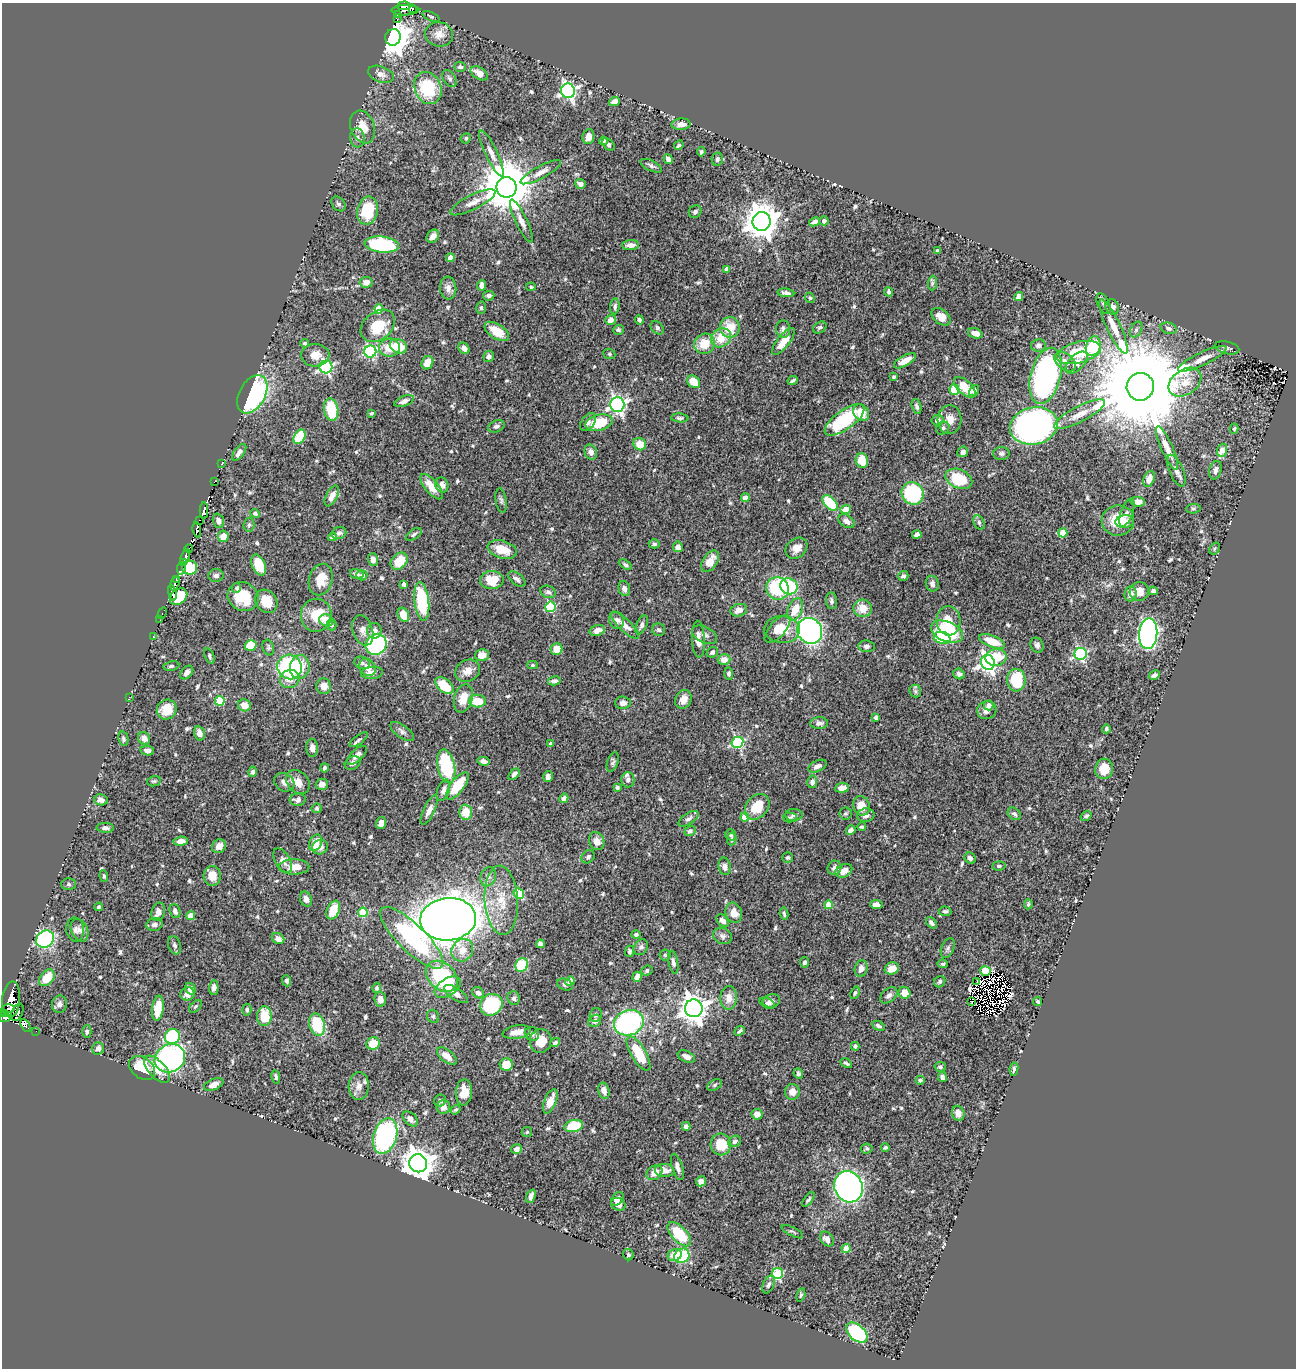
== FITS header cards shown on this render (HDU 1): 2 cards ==
NAXIS1  =                 1294
NAXIS2  =                 1366

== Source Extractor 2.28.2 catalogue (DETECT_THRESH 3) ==
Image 1294 x 1366 px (HDU 1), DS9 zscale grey, 1 PNG px = 1 image px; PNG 1298 x 1370 px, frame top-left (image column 1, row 1366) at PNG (2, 3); each listed source drawn as its Kron ellipse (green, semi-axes under 4 px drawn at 4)
Background 0.605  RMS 0.013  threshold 0.0397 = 3 sigma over >= 5 px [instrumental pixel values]
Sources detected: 661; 18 with non-positive FLUX_AUTO (blend fragments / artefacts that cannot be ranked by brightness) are neither listed nor drawn; of the other 643, the 500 brightest by FLUX_AUTO listed and drawn (143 fainter detections omitted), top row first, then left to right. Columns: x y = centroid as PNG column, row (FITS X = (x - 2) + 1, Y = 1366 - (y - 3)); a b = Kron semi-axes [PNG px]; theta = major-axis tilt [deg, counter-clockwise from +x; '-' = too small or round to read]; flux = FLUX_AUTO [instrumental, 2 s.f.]
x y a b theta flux
404 6 7 4 4 260
412 8 3 3 - 23
405 10 14 5 1 120
398 15 3 2 - 15
431 16 9 4 -23 1.5
397 19 3 2 - 9.3
439 34 14 12 -9 8.6
393 37 8 7 - 1500
460 67 6 5 - 2.4
479 73 9 5 -32 8.8
381 74 13 8 -20 5.1
450 79 9 6 -58 2.7
428 88 16 13 -67 49
568 91 7 7 - 260
614 102 5 4 - 7.2
681 124 9 5 3 6
363 127 17 12 -70 12
588 137 7 6 - 5.2
357 138 9 7 -81 4.2
466 138 5 5 - 1.9
603 141 4 4 - 1.7
608 144 7 5 -43 2.3
679 145 5 4 - 1.9
701 152 4 4 - 1.7
491 153 25 6 -64 7.4
668 159 5 4 - 3.8
717 159 6 5 - 3.1
651 166 12 5 -26 2.6
541 172 23 6 28 6.8
580 184 5 5 - 3.8
506 187 10 10 - 5300
473 202 25 7 26 8.4
338 204 8 6 -49 2.2
368 211 14 10 79 32
695 212 7 6 - 2.3
521 221 23 6 -65 7
762 221 9 9 - 1900
824 221 4 4 - 3.7
814 222 6 4 28 3
433 236 7 5 49 6.7
382 245 17 8 -6 84
631 245 8 5 3 5.6
938 251 4 3 - 3.8
450 258 4 4 - 7.1
727 269 4 4 - 5.8
366 282 6 5 - 5.9
932 283 7 4 88 2
482 285 5 4 - 6.4
531 287 5 4 - 1.4
448 288 11 8 -86 5.6
889 292 4 3 - 1.7
786 293 8 4 -6 3.4
489 296 6 5 - 3
1019 297 4 4 - 5
810 298 5 4 - 1.6
1103 304 11 6 -64 2.7
615 306 8 5 84 2.2
1112 307 8 6 -65 4.1
481 308 6 4 77 1.5
379 309 4 4 - 22
941 317 11 7 -39 11
610 320 5 5 - 5.7
639 320 5 4 - 1.8
378 326 19 14 40 30
730 327 10 10 - 19
820 327 7 5 32 2
1114 327 29 7 -65 13
657 328 7 5 -47 1.9
1169 328 8 5 -18 2.8
783 329 9 7 -84 3.1
618 330 5 5 - 2
1136 330 8 5 63 2.5
497 331 14 7 -33 17
975 333 7 5 -18 6
721 338 10 9 - 18
784 341 16 6 52 12
305 343 4 4 - 1.5
704 344 10 10 - 17
1038 345 7 6 - 3
398 346 9 7 -26 22
1093 346 10 7 72 47
389 348 10 9 - 15
464 348 6 5 - 4.6
1227 348 12 6 -13 2.6
370 351 6 6 - 130
1079 353 23 10 13 38
609 354 6 5 - 1.5
315 355 14 11 2 9.7
489 356 5 5 - 3.2
1202 359 26 6 25 11
905 361 12 5 30 12
1065 362 12 7 -38 6.6
1077 362 14 7 45 9.5
427 363 7 5 65 13
326 367 6 6 - 170
1046 376 29 15 75 260
894 377 3 3 - 1.9
793 381 5 3 - 1.8
694 382 7 5 -47 16
1185 382 18 12 34 14
965 387 13 7 -42 18
1140 387 14 13 - 27000
954 390 5 5 - 45
974 391 6 4 56 2.6
252 394 21 13 61 130
404 401 10 5 21 4.3
617 405 7 7 - 290
917 406 8 4 -76 2.6
331 410 11 7 -80 32
372 413 3 3 - 1.4
861 413 9 7 -54 15
1079 414 28 8 27 12
680 418 9 4 -5 1.9
950 419 14 12 84 8.4
845 420 23 9 36 70
937 420 6 5 - 4
588 422 10 6 55 4.3
599 423 14 8 13 33
496 426 8 6 21 3.1
1034 426 24 18 13 520
943 428 7 6 - 2
1234 429 5 4 - 1.6
299 437 7 5 58 31
640 444 6 6 - 13
1167 448 23 6 -66 9.3
1222 450 6 5 - 10
239 452 10 5 53 4.3
591 452 8 6 -70 5
963 452 5 5 - 4.2
1001 453 8 6 3 2.5
862 460 7 6 - 20
221 464 3 2 - 2.7
1215 470 9 6 75 4.1
1176 471 17 7 -67 5.1
959 479 14 9 -24 36
1149 479 8 5 69 6.9
215 481 3 2 - 7.1
442 485 8 6 -65 4.9
432 487 15 6 -50 14
913 493 11 11 - 88
332 496 11 5 63 7.3
745 498 4 4 - 11
501 500 12 5 -81 2.3
1138 502 7 4 -5 5.4
830 503 9 5 -47 41
846 509 5 4 - 15
1193 509 7 5 4 1.6
204 511 8 3 89 160
255 513 5 4 - 1.6
1127 513 15 6 69 3.1
199 520 3 2 - 3.9
1118 520 16 15 - 22
218 521 7 5 -71 4.8
847 521 9 6 -33 5.5
1125 521 9 6 5 5.9
979 522 7 5 -64 1.9
249 525 7 5 86 2
197 530 8 4 -83 52
339 533 7 6 - 2.8
1063 533 5 4 - 15
414 534 9 5 34 2.2
917 534 5 4 - 3.9
223 536 5 5 - 11
332 537 4 4 - 4.3
654 544 5 4 - 2
678 547 5 5 - 4.4
189 548 4 3 - 30
796 548 12 9 41 8
502 549 15 8 -16 16
1215 549 6 4 57 1.5
185 557 8 3 71 29
373 559 6 5 - 4.7
399 561 10 7 46 21
710 561 12 7 58 11
183 563 4 2 - 31
259 565 11 6 -66 28
625 565 7 4 -33 1.9
181 568 6 3 82 36
190 568 7 7 - 32
357 574 7 5 -16 3
216 575 7 6 - 2.9
362 575 5 5 - 2.3
903 576 5 5 - 2.6
321 579 16 11 75 17
517 579 10 5 -39 2.7
176 580 4 2 - 27
492 580 12 9 2 21
175 583 7 4 75 10
404 584 4 4 - 2.7
932 584 8 6 -77 3.8
789 586 9 7 -34 61
237 588 5 4 - 1.9
624 588 8 5 -75 3.5
777 588 11 11 - 63
1139 591 9 9 - 9.7
1153 591 4 4 - 3.3
548 592 8 6 -22 2.8
172 593 7 4 -78 220
1130 594 7 6 - 6.5
179 597 10 7 42 34
243 597 16 14 -29 30
266 601 12 10 -53 17
422 601 19 7 -83 63
831 601 8 5 -86 2.4
550 607 5 5 - 62
863 608 9 9 - 14
795 609 12 7 67 17
739 610 8 6 17 5.5
162 613 6 3 63 13
316 615 16 15 - 25
403 615 7 5 -65 16
160 620 2 2 - 3.5
326 620 7 6 - 15
617 620 8 7 - 4.4
948 621 14 12 -85 15
332 625 5 5 - 2.3
625 625 19 6 -44 6.7
642 625 10 5 67 3.4
777 629 17 8 48 10
782 629 18 13 -1 16
363 630 16 10 -72 6.5
597 630 8 5 16 5.7
659 630 6 6 - 2.1
374 631 8 7 - 4.9
810 631 13 12 - 270
947 632 17 10 -22 55
1148 634 15 9 85 410
705 635 13 7 -28 4.2
153 637 3 2 - 5.5
942 638 8 6 -17 58
698 639 18 6 -88 6.9
992 641 13 6 -21 18
376 644 11 10 - 170
251 645 6 5 - 20
1037 645 8 6 -64 3
866 646 8 6 -7 2.6
268 647 8 5 -72 1.7
557 649 6 6 - 12
712 652 6 5 - 2.4
1081 654 6 6 - 150
482 655 7 6 - 6.9
209 656 8 4 -69 2
996 657 10 8 7 25
724 660 6 5 - 8.1
988 662 7 6 - 330
362 663 8 6 -20 2.3
533 665 5 4 - 1.5
171 666 8 5 9 1.9
290 667 12 12 - 100
300 667 12 9 79 21
368 667 9 7 -55 7.4
468 671 13 10 30 8.2
187 673 8 5 48 3.7
372 673 11 6 3 5.2
729 674 6 4 -87 1.6
959 674 6 5 - 2.5
1154 675 6 4 29 3.3
290 679 10 9 - 9.5
1016 680 11 9 -87 40
554 681 6 4 11 2.9
444 685 10 6 -40 24
323 686 7 7 - 6.9
915 691 6 6 - 1.7
129 697 2 2 - 85
463 698 14 9 74 13
683 699 9 8 - 7.5
220 701 5 5 - 38
477 701 8 6 -3 18
623 703 7 6 - 4.2
244 705 6 6 - 11
989 705 5 4 - 5.5
167 709 10 9 - 13
987 710 10 9 - 4.8
876 717 4 4 - 4
819 723 9 6 3 3.6
1106 729 4 3 - 1.5
402 731 14 6 -36 3.3
199 733 7 5 -75 6
144 738 6 6 - 6.7
123 739 7 5 -78 2
359 740 11 4 35 2.1
737 742 6 5 - 100
550 744 4 3 - 1.7
312 748 9 6 -88 4.8
147 751 7 4 -10 3.7
357 755 12 5 43 4.9
484 761 6 4 -12 3.4
613 762 10 5 71 2.2
353 763 8 6 28 2.8
446 766 17 8 -77 75
817 766 10 5 24 4.6
324 768 4 3 - 2.5
1104 769 10 9 - 13
253 772 5 4 - 2.7
514 774 7 4 48 2.9
548 776 6 4 77 3
628 780 7 6 - 3
154 781 7 5 12 1.4
284 782 11 8 -32 4.6
298 782 13 10 -46 8.7
812 782 6 5 - 3.5
322 784 6 5 - 3.8
457 786 16 7 52 31
617 787 4 3 - 1.9
842 788 7 5 7 8.2
443 790 11 6 70 5.2
564 798 5 4 - 3.5
101 800 7 5 -11 5
298 800 8 6 4 3.5
861 806 10 8 -68 13
757 807 14 10 49 21
317 808 5 5 - 1.7
429 810 16 5 64 6
466 812 7 6 - 17
846 814 6 6 - 1.7
1014 814 7 5 -41 2.2
794 815 8 6 1 2.5
866 815 9 7 10 4.6
1086 816 6 4 35 1.7
745 817 4 4 - 15
790 817 7 5 0 1.6
689 819 11 5 34 3.3
381 823 6 5 - 6.4
862 827 4 3 - 1.5
105 828 8 5 -2 2.2
851 830 5 4 - 4.2
690 831 6 5 - 2.6
731 835 6 5 - 1.9
732 839 6 5 - 1.8
181 841 7 4 5 6.7
597 841 9 7 -65 7.1
315 843 8 6 65 13
219 846 7 6 - 6.1
320 847 8 7 - 5.5
588 857 7 6 - 2.3
788 858 5 5 - 1.7
970 858 6 5 - 3.4
283 861 13 7 -59 4.9
724 866 9 6 -80 5
999 866 7 4 6 1.9
294 867 15 8 0 10
834 868 7 6 - 4.3
844 871 9 6 27 7.8
104 876 6 4 -82 1.6
212 876 10 8 -87 12
488 877 10 7 71 3.9
69 884 7 6 - 1.8
519 893 5 5 - 37
306 899 8 5 -68 4.1
501 900 34 16 -86 32
1028 904 5 4 - 1.5
828 905 4 4 - 17
876 905 6 4 -8 6.9
99 907 4 3 - 1.9
333 910 10 6 67 20
175 911 7 5 -71 3.2
945 911 6 4 -5 1.8
158 912 9 6 74 5
363 912 5 5 - 36
734 913 10 8 -72 8.6
784 913 6 3 -79 1.7
190 916 4 4 - 15
448 919 28 21 5 1400
723 921 7 5 -49 5.1
931 923 7 4 -51 2.5
154 924 8 6 12 3.8
75 930 12 9 -83 3.9
79 930 12 8 -66 4.7
636 934 5 4 - 1.9
723 936 10 8 -20 3.1
278 938 6 5 - 5.5
412 938 42 13 -44 100
45 939 9 8 - 130
540 944 4 4 - 4.1
175 945 9 6 -71 2.9
641 947 8 6 52 2.9
948 948 10 6 68 2.6
462 950 12 10 53 12
630 951 5 4 - 1.9
665 955 5 5 - 1.6
673 962 12 4 -80 3
805 962 5 4 - 2.1
943 964 5 4 - 1.6
522 965 7 6 - 32
861 968 8 6 77 5
892 969 7 6 - 8.6
647 971 6 5 - 2.2
985 971 5 5 - 54
442 976 18 13 -43 73
637 977 5 4 - 8.7
47 978 9 6 49 18
287 981 5 4 - 2.6
570 981 5 4 - 11
977 981 3 2 - 3
940 982 6 5 - 2
565 984 8 5 -22 2.5
448 987 14 8 33 12
214 988 7 4 88 3.3
377 988 5 4 - 1.8
190 989 6 4 -58 4
478 993 6 5 - 2.7
855 993 6 4 69 1.7
904 993 6 5 - 12
187 994 7 6 - 6.3
456 994 13 6 -34 5.9
889 995 10 6 40 3.7
514 998 7 6 - 3
729 998 12 8 86 8.2
11 999 18 9 86 870
380 999 7 6 - 4.7
771 1001 9 6 11 3.7
971 1002 3 2 - 1.5
1038 1002 4 3 - 1.6
767 1003 8 5 -26 1.8
59 1004 9 7 81 3.8
491 1005 12 10 36 61
195 1006 7 5 44 1.6
158 1008 13 6 82 18
694 1008 9 9 - 1100
8 1009 6 3 12 51
247 1010 6 4 -86 2
17 1012 9 5 66 130
3 1013 4 3 - 32
596 1015 7 6 - 2
264 1016 10 7 86 25
433 1016 7 6 - 1.8
5 1018 6 4 5 72
595 1021 7 5 39 3.7
629 1023 15 12 20 160
26 1025 7 4 -60 38
317 1025 11 7 -73 34
878 1026 6 4 -27 2.3
36 1031 2 2 - 3.5
740 1031 5 3 - 1.9
87 1032 6 4 87 1.9
517 1032 14 6 9 9.3
532 1034 7 6 - 2.4
172 1037 7 7 - 73
540 1041 12 10 76 14
373 1043 7 6 - 19
555 1043 5 4 - 2
855 1046 4 4 - 1.9
98 1048 6 5 - 3.6
639 1054 19 7 -59 33
447 1056 11 6 -39 9.4
686 1057 9 5 -23 5.4
170 1058 16 13 30 200
846 1063 6 3 -30 1.7
506 1064 6 6 - 17
940 1067 6 5 - 2
142 1068 14 10 -37 32
157 1069 17 8 -48 14
1014 1069 7 4 81 2
798 1074 5 4 - 1.9
276 1077 7 3 -78 1.9
942 1077 5 4 - 2.8
920 1080 4 4 - 1.9
214 1085 10 5 23 6.1
715 1085 8 5 29 1.8
359 1086 14 10 86 6.8
604 1091 8 5 -77 6.1
464 1092 13 8 86 12
792 1092 7 7 - 7.7
440 1101 6 5 - 2.2
550 1101 13 6 68 10
443 1107 7 7 - 6.4
456 1110 5 4 - 1.6
958 1113 7 6 - 6.6
757 1114 5 5 - 8.3
410 1119 9 6 -42 4.1
574 1126 9 6 13 37
686 1126 4 4 - 3
527 1132 5 5 - 1.4
385 1136 18 11 74 140
735 1141 7 5 28 2.6
721 1144 11 10 - 21
885 1148 4 4 - 1.7
517 1149 5 5 - 3.8
867 1149 6 5 - 1.8
418 1163 9 9 - 1600
677 1167 14 5 -72 4.2
665 1170 10 6 -4 6.7
654 1173 9 6 38 7.6
701 1181 5 5 - 4.1
848 1187 16 14 -65 300
531 1196 7 4 68 4.2
617 1199 8 5 47 4.9
808 1200 9 4 53 1.8
618 1204 7 6 - 4.6
792 1232 12 3 -28 1.5
679 1234 15 7 -46 43
827 1239 8 6 -50 4.7
846 1249 4 4 - 13
628 1255 6 5 - 1.7
675 1255 7 6 - 9.2
682 1256 8 7 - 56
777 1274 6 5 - 73
768 1285 9 5 64 2.4
801 1295 7 4 74 1.5
857 1333 13 7 -40 83
At the frame edge (FLAGS 8, measured only in part): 1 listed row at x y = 3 1013
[143 fainter detections neither listed nor drawn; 18 non-positive-flux detections neither listed nor drawn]